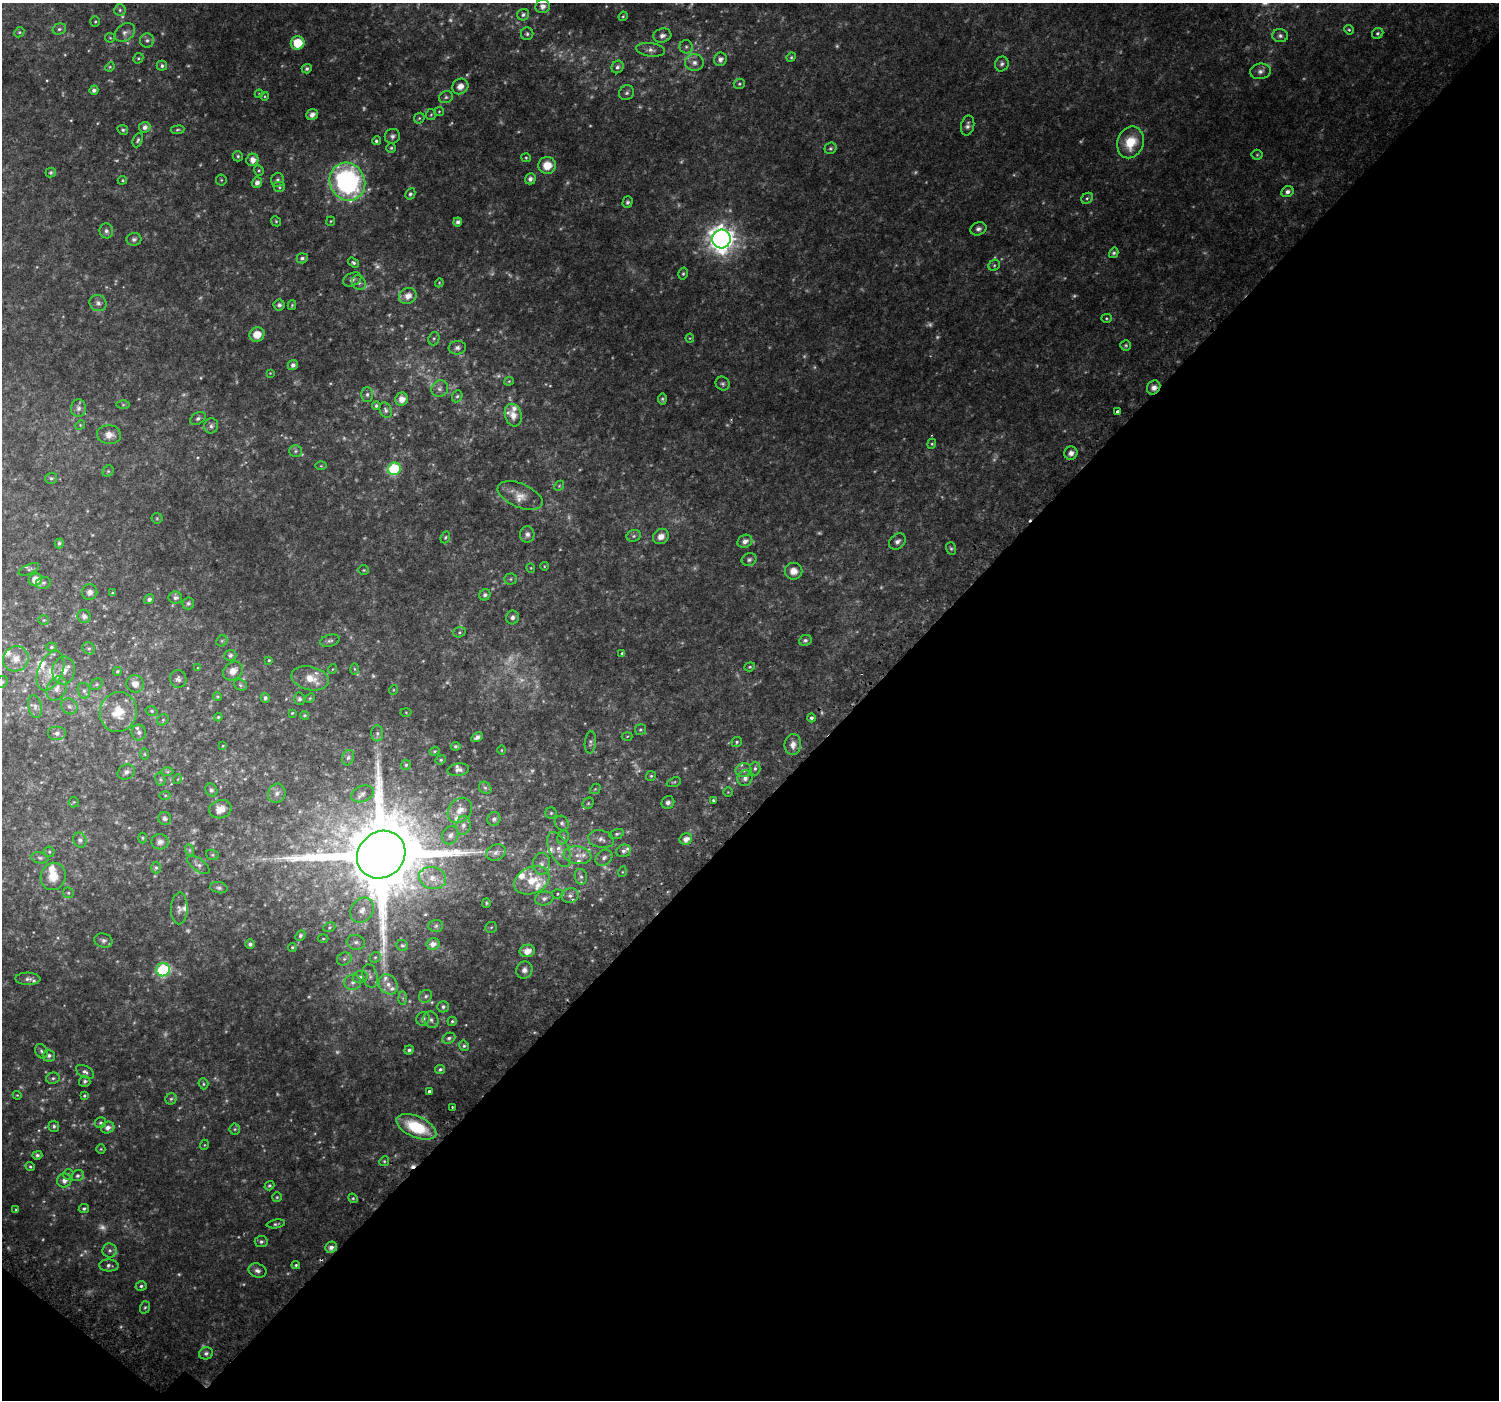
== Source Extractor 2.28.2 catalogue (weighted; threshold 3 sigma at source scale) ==
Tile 15 of 4 x 4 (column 3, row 4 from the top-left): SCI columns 3046-4542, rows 298-1695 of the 6103 x 6117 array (HDU 1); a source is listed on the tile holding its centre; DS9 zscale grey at full resolution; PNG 1501 x 1402 px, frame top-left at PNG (2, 3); each listed source drawn as its Kron ellipse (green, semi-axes under 4 px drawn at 4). Shown black and unused: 43% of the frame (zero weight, under 2 of 3 exposures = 3% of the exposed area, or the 3 px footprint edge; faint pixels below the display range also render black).
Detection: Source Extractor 2.28.2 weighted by HDU 2 'WHT'; one run over the whole footprint, this tile lists its part. Background 0.0531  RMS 0.0087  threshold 0.0389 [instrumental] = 3 sigma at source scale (4.5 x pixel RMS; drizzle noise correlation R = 1.50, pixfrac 1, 0.0396/0.0396 arcsec/px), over >= 5 px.
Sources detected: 468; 99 too faint to see at this stretch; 2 cosmic-ray / hot-pixel residue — neither listed nor drawn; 29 inside a brighter listed object's ellipse — not listed separately; the other 338 listed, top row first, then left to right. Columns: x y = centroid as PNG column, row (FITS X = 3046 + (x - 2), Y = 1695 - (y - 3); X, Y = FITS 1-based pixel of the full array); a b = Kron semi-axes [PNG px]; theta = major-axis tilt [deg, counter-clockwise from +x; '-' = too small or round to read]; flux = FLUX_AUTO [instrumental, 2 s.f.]
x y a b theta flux
543 6 7 7 - 4.1
120 10 6 6 - 1.7
523 15 6 5 - 2
623 16 5 4 - 0.91
95 22 5 4 - 1
59 29 7 5 16 1.9
1349 30 5 4 - 1.1
19 32 5 4 - 1.1
125 32 11 8 38 3.8
1378 33 6 5 - 1.5
527 34 6 6 - 1.6
662 36 9 7 16 3.8
1280 36 8 6 -4 2.5
110 38 5 4 - 0.89
147 40 7 7 - 2.3
298 43 7 6 - 21
686 47 7 6 - 2.1
651 50 14 6 -7 4.1
791 57 5 4 - 0.98
138 58 5 5 - 1.1
720 59 7 6 - 3.4
694 62 9 8 - 4.1
1002 64 7 6 - 2.4
162 66 5 5 - 1.8
110 67 5 4 - 0.91
618 67 6 6 - 2.3
307 69 5 4 - 1.8
1260 71 10 7 8 3.8
739 84 5 5 - 1.2
460 86 8 7 - 6.1
94 90 4 4 - 2.5
627 93 8 7 - 2.2
259 94 4 4 - 0.7
265 96 4 3 - 0.68
446 97 7 6 - 1.8
439 111 5 4 - 0.84
312 115 6 5 - 3.6
431 115 5 5 - 1.1
419 118 6 5 - 1.2
968 126 10 6 76 2.9
145 127 6 5 - 3.4
123 130 5 4 - 1.4
177 130 7 4 6 1.3
392 136 8 7 - 2.7
138 140 7 4 67 1.6
376 141 4 4 - 1.5
1130 142 16 13 69 21
391 148 4 4 - 1.2
831 148 6 5 - 1.5
1257 155 5 5 - 1.2
238 156 5 5 - 1.3
526 158 5 4 - 0.98
252 160 6 6 - 6.3
547 165 9 8 - 13
259 170 5 4 - 1.1
51 172 5 5 - 1.6
530 179 5 5 - 3.5
122 180 5 4 - 0.82
221 180 5 5 - 1.1
277 180 7 6 - 2.3
347 182 19 17 -64 150
257 183 5 5 - 3.7
280 187 6 5 - 1.5
1287 192 6 5 - 3.1
410 194 6 5 - 1.8
1087 198 6 5 - 1.4
627 202 6 5 - 1.7
276 221 5 4 - 1.1
331 221 5 4 - 0.85
458 222 4 4 - 2.3
978 229 8 6 21 2.8
106 231 7 7 - 2.4
134 239 7 6 - 2.1
721 239 9 9 - 890
1114 253 5 4 - 1.6
302 258 5 5 - 1.9
353 263 6 4 -33 1.6
994 265 6 5 - 1.2
683 274 6 4 74 1.2
352 280 9 6 28 2.8
359 283 8 6 -54 2.2
439 283 4 3 - 0.72
408 296 9 7 32 6.8
98 303 8 8 - 3.1
279 305 5 5 - 2
292 305 5 4 - 0.89
1106 318 5 4 - 1.1
257 334 7 7 - 9.8
690 338 4 4 - 0.72
434 339 7 5 69 1.4
1126 345 5 5 - 1.3
457 348 9 7 6 2.7
293 365 5 5 - 2.3
270 373 4 4 - 0.64
509 381 4 4 - 0.84
723 383 7 6 - 1.9
1154 387 7 6 - 4.1
440 389 9 8 - 3.2
367 394 7 5 88 1.9
457 396 6 5 - 1.3
402 399 7 6 - 5.8
662 399 5 4 - 1.4
123 405 6 4 -1 1.3
376 406 4 4 - 1.7
78 408 9 7 90 3.2
386 410 8 6 -67 2.2
1117 411 4 3 - 6.1
513 415 11 8 -73 7.4
198 418 8 5 33 2
80 425 5 4 - 0.85
211 426 7 7 - 2.6
109 435 12 9 -5 7.4
932 444 5 4 - 1.1
295 451 6 5 - 1.5
1071 453 7 6 - 4.2
321 466 6 4 0 0.87
394 469 6 6 - 61
108 471 6 5 - 1.2
51 478 6 5 - 1.4
559 486 5 4 - 1
520 496 24 12 -22 11
157 518 5 5 - 1
527 534 8 7 - 3.2
634 536 7 5 21 1.6
661 536 8 7 - 5.1
445 537 6 4 69 1.2
745 541 8 6 29 4.3
897 541 9 7 41 3.1
59 543 5 4 - 1.7
951 548 6 5 - 1.3
749 559 7 6 - 2
544 566 4 3 - 0.63
531 568 4 4 - 0.74
29 569 11 5 24 1.7
364 570 5 4 - 1
794 571 9 8 - 6.3
511 579 6 5 - 1.4
36 580 7 6 - 10
43 583 7 5 12 1.9
90 592 8 7 - 3.1
112 593 4 3 - 0.82
485 595 6 5 - 2.2
175 597 7 6 - 2.3
149 599 5 4 - 2.5
188 603 6 6 - 1.6
84 616 7 6 - 3.2
512 617 7 6 - 2.6
44 620 5 4 - 1.1
459 632 6 5 - 1.4
805 640 6 5 - 1.8
222 641 6 5 - 1.3
330 641 10 5 16 1.9
51 647 5 4 - 1.4
89 648 7 5 -39 1.6
622 653 4 4 - 1
230 655 6 5 - 2
16 659 13 12 - 9.6
269 660 3 3 - 0.82
750 667 5 4 - 1.1
198 668 4 3 - 0.58
333 669 5 3 - 0.61
355 669 5 4 - 0.87
64 670 14 11 82 7.8
50 671 21 12 66 13
117 671 4 4 - 1.2
233 671 10 8 39 6.5
310 678 19 11 -13 12
178 679 9 8 - 2.8
2 682 6 5 - 1.4
96 684 7 5 36 1.3
135 684 9 8 - 6.4
240 685 7 5 -25 1.4
57 688 13 9 61 5.9
393 690 5 3 - 0.63
84 691 8 6 -74 2.3
217 696 4 3 - 0.8
265 698 5 4 - 1.8
310 698 5 4 - 0.85
299 699 6 5 - 1.8
69 706 8 7 - 2.6
35 707 12 7 -78 3.7
152 711 6 4 -14 1.3
118 712 20 18 73 22
406 712 5 3 - 0.61
292 713 4 3 - 0.73
305 715 4 4 - 1.1
218 717 4 4 - 0.86
811 718 4 4 - 1.9
163 720 6 5 - 1.2
640 730 5 5 - 1.2
139 732 8 7 - 2.8
57 733 9 7 0 3.2
377 733 8 6 89 2.3
627 736 5 3 - 0.72
477 737 6 4 30 2.4
590 742 11 5 85 2.2
737 742 5 5 - 1.2
793 745 10 8 83 5.8
223 746 4 2 - 0.55
456 746 5 4 - 1.4
501 750 5 3 - 0.7
434 751 5 4 - 1
145 754 6 4 -89 0.99
348 758 8 6 72 2
441 760 5 4 - 1.1
406 765 5 5 - 1.4
755 768 7 5 88 1.8
458 770 11 6 7 3.2
744 770 8 7 - 3
126 772 9 7 26 3.3
167 772 6 4 -1 1.1
651 776 5 5 - 1.1
745 778 8 7 - 3.5
160 779 7 5 -73 1.4
178 779 5 3 - 0.56
674 782 7 4 19 1.1
485 788 7 5 -41 1.8
595 789 6 4 42 1
211 790 7 5 -62 1.8
728 792 5 5 - 0.89
277 793 10 8 65 3.9
363 794 11 7 23 3.6
165 795 6 4 1 0.99
713 800 3 3 - 0.96
74 802 5 5 - 0.97
668 802 7 6 - 2.6
588 803 6 5 - 1.2
220 809 11 9 16 7.1
460 810 14 11 49 8.6
551 813 5 5 - 1.2
165 818 6 6 - 2.1
494 819 7 6 - 2.6
562 823 8 6 -56 2.3
463 825 9 7 78 3.7
617 834 7 4 17 1.5
450 835 9 8 - 3.5
563 837 7 5 68 1.8
142 838 5 3 - 0.83
601 839 13 8 -11 4.4
686 839 6 5 - 5.6
80 840 7 6 - 2.1
160 842 8 7 - 3
559 849 19 9 -63 8.9
189 850 6 4 -71 1.2
623 851 7 6 - 2.5
49 852 5 5 - 1.2
496 853 10 7 25 3.5
212 855 6 5 - 1
381 855 25 22 42 14000
577 855 14 8 -8 7.3
40 858 8 5 -10 1.7
604 858 9 7 41 3.5
542 864 11 8 87 4.5
198 865 13 6 -37 2.8
156 868 6 4 88 1.2
622 872 5 3 - 0.75
53 876 14 12 70 13
581 877 8 6 -75 2.5
432 878 14 11 -16 8.9
532 880 18 13 25 19
219 888 9 5 -11 1.9
68 893 6 5 - 1.2
558 894 6 4 4 1.1
570 895 9 7 16 3.4
544 898 9 7 13 3.6
486 903 5 4 - 1.1
179 908 16 8 88 4
362 910 13 10 53 6.9
436 926 7 6 - 1.6
329 927 6 4 21 1.2
491 927 6 5 - 1.1
300 936 6 4 48 1.5
323 939 5 3 - 0.71
103 940 9 7 -16 2.5
356 942 9 7 -13 3.2
250 944 4 4 - 2.3
433 944 6 6 - 4.5
402 945 6 5 - 1.5
292 947 4 4 - 1.1
527 951 7 6 - 7.7
375 957 6 5 - 1.2
344 959 7 6 - 2.3
163 970 7 6 - 97
524 970 9 8 - 3.9
370 976 12 7 -78 4
360 977 7 6 - 2.3
28 979 12 6 -2 2.9
353 982 8 7 - 4.1
388 984 11 8 -50 6
426 996 7 6 - 2.1
403 998 7 4 -89 1.5
443 1007 6 5 - 2
423 1019 7 6 - 2.7
431 1020 8 7 - 2.7
452 1021 4 4 - 1.3
449 1038 7 5 27 1.8
464 1046 5 5 - 1.4
409 1050 5 4 - 2
41 1051 7 6 - 1.8
49 1056 6 6 - 2.4
440 1069 5 4 - 1.6
85 1072 10 6 -28 2.7
53 1078 7 5 11 1.6
85 1081 6 5 - 1.9
203 1084 5 4 - 1.2
429 1091 3 3 - 6.2
17 1095 4 3 - 0.72
84 1096 4 4 - 1
171 1099 6 5 - 1.4
452 1107 3 2 - 0.76
101 1123 5 5 - 1.5
54 1126 5 5 - 1.6
416 1127 21 10 -23 39
108 1128 7 5 25 3.7
235 1129 5 5 - 1.3
204 1145 5 3 - 0.72
101 1149 5 4 - 0.88
37 1155 5 4 - 1.9
384 1161 5 4 - 1.1
30 1167 4 4 - 1.1
68 1174 6 4 45 1
78 1176 6 5 - 2
64 1180 7 7 - 4.2
269 1186 5 4 - 1.2
277 1197 5 5 - 1
353 1198 5 4 - 1.2
84 1209 5 4 - 1.7
16 1210 4 3 - 0.83
276 1224 9 4 9 1.5
261 1242 6 5 - 2
331 1247 6 5 - 3.5
110 1250 7 7 - 2.4
109 1265 10 6 -3 2.4
296 1265 4 3 - 1.3
257 1271 9 7 -22 3.1
141 1286 5 4 - 1.7
145 1307 6 5 - 1.3
206 1353 7 6 - 2.4
Overlapping masked pixels (flux is a lower limit): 2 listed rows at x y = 1154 387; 381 855
Isophote crosses this tile's border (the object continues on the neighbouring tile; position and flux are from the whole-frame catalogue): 1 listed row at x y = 2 682